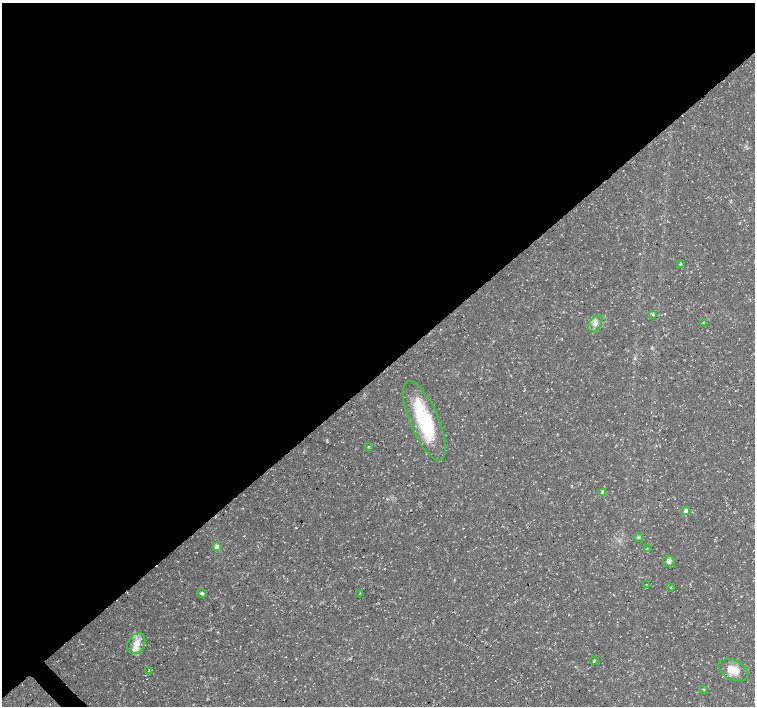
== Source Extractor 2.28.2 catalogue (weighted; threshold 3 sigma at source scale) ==
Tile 2 of 4 x 4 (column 2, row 1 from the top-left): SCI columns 1506-3010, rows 4376-5783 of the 6024 x 5999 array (HDU 1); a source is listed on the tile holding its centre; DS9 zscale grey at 2 x 2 block average (1 PNG px = mean of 2 x 2 image px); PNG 757 x 708 px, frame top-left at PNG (2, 3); each listed source drawn as its Kron ellipse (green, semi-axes under 4 px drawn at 4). Shown black and unused: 53% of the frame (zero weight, under 3 of 5 exposures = <1% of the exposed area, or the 3 px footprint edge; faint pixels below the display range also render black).
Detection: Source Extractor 2.28.2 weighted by HDU 2 'WHT'; one run over the whole footprint, this tile lists its part. Background 0.0235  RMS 0.0023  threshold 0.0105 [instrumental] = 3 sigma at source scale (4.5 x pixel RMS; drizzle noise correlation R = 1.50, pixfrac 1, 0.0396/0.0396 arcsec/px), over >= 5 px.
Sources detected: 23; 2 inside a brighter listed object's ellipse — not listed separately; the other 21 listed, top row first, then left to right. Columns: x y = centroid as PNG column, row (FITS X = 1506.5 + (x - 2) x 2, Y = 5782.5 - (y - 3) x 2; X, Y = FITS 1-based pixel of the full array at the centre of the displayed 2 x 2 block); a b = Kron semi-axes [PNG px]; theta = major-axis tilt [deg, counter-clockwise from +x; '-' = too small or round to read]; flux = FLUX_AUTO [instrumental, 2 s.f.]
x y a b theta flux
681 264 3 3 - 0.95
653 314 3 3 - 0.54
595 323 9 5 58 3
703 323 3 3 - 0.79
424 421 43 14 -67 42
368 447 3 2 - 0.39
603 493 3 3 - 5.8
686 511 3 3 - 3.7
639 537 5 2 - 0.62
217 547 3 3 - 5.6
647 549 3 2 - 0.35
669 561 6 5 - 2.2
646 584 2 2 - 0.23
670 587 3 2 - 0.24
202 593 5 4 - 0.93
360 593 3 2 - 0.43
136 644 11 8 61 6.1
594 660 4 3 - 0.53
149 670 3 2 - 0.33
733 670 16 9 -25 9.4
703 690 4 2 - 0.38
Diffuse or blended objects may show on this block-average render without a row.